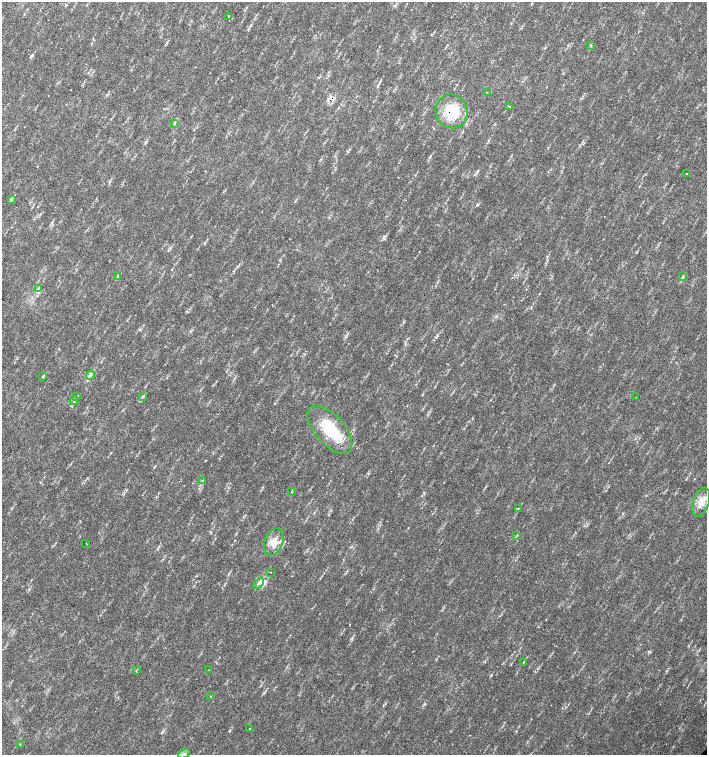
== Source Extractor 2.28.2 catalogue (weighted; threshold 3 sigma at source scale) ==
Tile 11 of 4 x 4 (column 3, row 3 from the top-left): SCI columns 3044-4453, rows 1507-3012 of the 6023 x 6029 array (HDU 1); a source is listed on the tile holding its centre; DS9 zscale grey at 2 x 2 block average (1 PNG px = mean of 2 x 2 image px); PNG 709 x 757 px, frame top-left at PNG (2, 2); each listed source drawn as its Kron ellipse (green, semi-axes under 4 px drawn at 4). Shown black and unused: <1% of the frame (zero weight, under 2 of 3 exposures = <1% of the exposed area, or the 3 px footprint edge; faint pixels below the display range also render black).
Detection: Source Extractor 2.28.2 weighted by HDU 2 'WHT'; one run over the whole footprint, this tile lists its part. Background 0.0334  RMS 0.0041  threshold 0.0185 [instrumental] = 3 sigma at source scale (4.5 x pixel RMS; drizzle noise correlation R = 1.50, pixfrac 1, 0.0396/0.0396 arcsec/px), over >= 5 px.
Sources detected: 37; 3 cosmic-ray / hot-pixel residue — neither listed nor drawn; the other 34 listed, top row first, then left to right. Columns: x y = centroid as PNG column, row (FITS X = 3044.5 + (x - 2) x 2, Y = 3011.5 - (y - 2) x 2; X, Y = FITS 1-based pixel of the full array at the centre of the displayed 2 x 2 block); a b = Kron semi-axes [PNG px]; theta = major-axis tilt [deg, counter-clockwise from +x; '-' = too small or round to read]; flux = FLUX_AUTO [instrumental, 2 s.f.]
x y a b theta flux
229 16 2 2 - 2
591 45 3 2 - 0.59
487 92 2 2 - 0.39
509 106 2 2 - 1.4
452 111 17 16 - 33
174 124 3 2 - 0.61
687 174 2 2 - 1.3
11 199 3 2 - 0.76
118 276 3 2 - 0.7
683 277 4 3 - 1.1
39 288 4 3 - 1.4
90 375 4 2 - 1.7
43 376 4 3 - 1
77 397 3 2 - 0.73
142 397 3 2 - 0.85
635 397 2 2 - 0.36
74 401 4 2 - 1
330 430 29 14 -48 38
203 480 2 2 - 0.49
291 492 2 2 - 0.34
701 502 15 8 73 9.9
518 508 3 2 - 0.56
517 535 3 2 - 0.57
274 542 14 9 68 10
86 544 2 2 - 0.37
271 572 2 2 - 0.96
259 583 6 2 45 1.4
523 662 2 2 - 0.4
209 670 2 2 - 0.57
136 671 3 2 - 0.55
210 696 2 2 - 0.58
250 729 2 2 - 0.6
20 744 2 2 - 0.57
184 754 6 3 24 2.3
Overlapping masked pixels (flux is a lower limit): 1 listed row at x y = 452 111
Isophote crosses this tile's border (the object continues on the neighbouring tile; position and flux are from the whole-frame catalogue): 1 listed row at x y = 184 754
Diffuse or blended objects may show on this block-average render without a row.